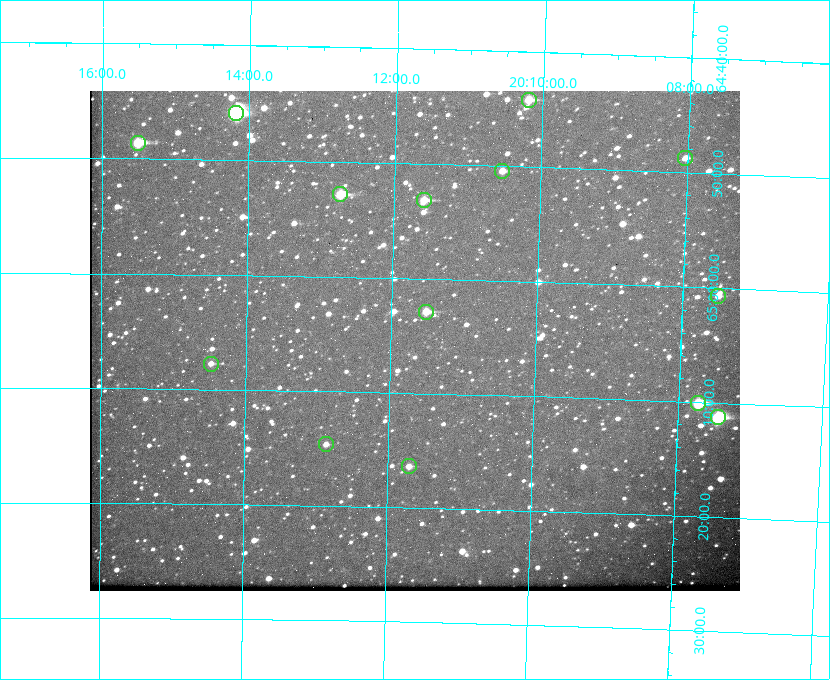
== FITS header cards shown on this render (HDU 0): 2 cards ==
NAXIS1  =                  650
NAXIS2  =                  500

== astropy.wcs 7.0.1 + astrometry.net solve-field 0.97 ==
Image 650 x 500 px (HDU 0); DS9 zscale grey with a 90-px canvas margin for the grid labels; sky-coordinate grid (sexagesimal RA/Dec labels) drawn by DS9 from the SOLVED WCS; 14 Tycho-2 reference stars matched to detected sources circled (green)
Header WCS: none
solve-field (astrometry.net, Tycho-2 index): SOLVED blind (the file carries no WCS)
Solved WCS: RA---TAN-SIP/DEC--TAN-SIP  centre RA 20:11:40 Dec +65:05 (302.92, +65.09 deg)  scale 5.23 arcsec/px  FOV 56.7' x 43.6'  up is +179 deg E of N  parity flipped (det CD > 0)
(file carries no celestial WCS; the grid is the blind solution)
Tycho-2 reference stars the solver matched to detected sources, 14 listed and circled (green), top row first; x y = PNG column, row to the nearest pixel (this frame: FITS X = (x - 90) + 1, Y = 500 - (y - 91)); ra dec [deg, ICRS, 3 dp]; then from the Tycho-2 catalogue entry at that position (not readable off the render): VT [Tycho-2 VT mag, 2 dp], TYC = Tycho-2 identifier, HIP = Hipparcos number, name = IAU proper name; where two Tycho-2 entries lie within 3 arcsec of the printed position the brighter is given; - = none
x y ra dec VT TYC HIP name
529 100 302.549 +64.736 9.65 4240-950-1 - -
236 113 303.544 +64.765 7.36 4240-620-1 99731 -
138 143 303.878 +64.810 8.93 4240-794-1 - -
685 158 302.008 +64.813 10.38 4240-809-1 - -
502 171 302.633 +64.841 10.69 4240-985-1 - -
340 194 303.184 +64.880 9.02 4240-488-1 - -
424 200 302.897 +64.886 9.40 4240-717-1 - -
718 296 301.878 +65.011 10.80 4240-59-1 - -
426 312 302.882 +65.048 10.25 4240-98-1 - -
211 364 303.620 +65.129 11.18 4240-34-1 - -
698 403 301.932 +65.168 8.01 4240-866-1 99147 -
718 417 301.862 +65.188 7.70 4240-604-1 99125 -
326 444 303.217 +65.244 11.17 4240-236-1 - -
409 466 302.928 +65.273 10.74 4240-760-1 - -